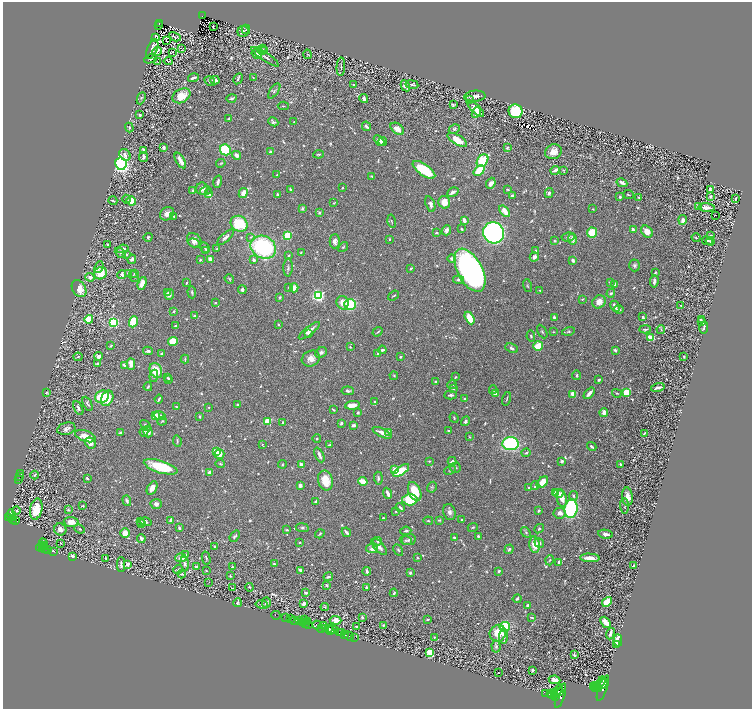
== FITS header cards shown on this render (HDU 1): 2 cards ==
NAXIS1  =                 1499
NAXIS2  =                 1413

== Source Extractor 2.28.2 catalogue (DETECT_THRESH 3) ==
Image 1499 x 1413 px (HDU 1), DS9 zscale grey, zoomed out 1/2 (1 PNG px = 2 x 2 image px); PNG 754 x 711 px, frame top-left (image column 2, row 1413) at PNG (3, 2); each listed source drawn as its Kron ellipse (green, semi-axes under 4 px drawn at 4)
Background 0.266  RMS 0.0084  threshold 0.0251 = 3 sigma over >= 5 px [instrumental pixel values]
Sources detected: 980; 70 cannot appear on this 1/2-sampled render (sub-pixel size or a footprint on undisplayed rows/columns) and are neither listed nor drawn; of the other 910, the 500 brightest by FLUX_AUTO listed and drawn (410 fainter detections omitted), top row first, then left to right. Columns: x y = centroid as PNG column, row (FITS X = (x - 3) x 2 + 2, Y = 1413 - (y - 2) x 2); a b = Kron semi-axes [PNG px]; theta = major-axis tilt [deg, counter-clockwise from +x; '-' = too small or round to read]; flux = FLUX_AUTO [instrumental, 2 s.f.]
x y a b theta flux
202 16 2 1 - 15
159 23 3 2 - 28
158 26 2 1 - 1.7
213 26 3 2 - 3.6
246 29 4 3 - 1.6
243 31 6 5 - 4
155 37 4 2 - 12
175 37 6 3 -28 1.7
166 40 3 1 - 3.2
152 49 10 5 68 12
182 49 2 1 - 5.9
262 50 5 4 - 2.6
157 51 5 3 - 3.6
265 51 4 2 - 1.8
173 52 2 2 - 1.9
257 54 5 4 - 12
308 54 5 2 - 2.2
265 57 16 3 -34 4.1
150 59 7 4 23 3.5
168 61 4 3 - 2.1
158 62 2 1 - 1.8
341 67 9 2 87 2.5
193 78 5 2 - 6.4
253 78 4 2 - 1.6
238 79 6 3 61 2.6
215 80 5 2 - 14
210 81 6 3 -33 3
353 85 2 2 - 1.7
412 85 6 2 -9 3.1
405 86 6 3 -62 11
274 91 8 4 55 3.4
181 96 9 6 28 33
475 96 10 5 5 8.1
141 98 6 3 66 2.4
231 98 5 2 - 4
364 98 4 3 - 4.8
469 100 3 3 - 5.1
453 105 3 3 - 2.4
283 106 5 2 - 1.6
476 109 11 3 -43 15
515 111 7 7 - 110
476 113 5 4 - 16
140 115 3 2 - 5.9
229 119 3 2 - 3.6
273 122 5 3 - 3.5
294 122 2 2 - 1.8
366 126 5 3 - 4.8
129 127 5 3 - 2.6
397 129 8 5 -37 16
454 129 6 4 28 3.4
457 140 11 4 -31 33
379 141 6 4 -44 11
383 142 4 2 - 3.1
164 147 3 2 - 9.6
507 148 4 3 - 1.9
143 150 3 2 - 7.5
226 150 5 5 - 81
270 152 2 2 - 11
553 152 8 7 - 16
318 154 5 2 - 2
125 155 6 5 - 8.6
237 155 4 3 - 8.6
144 157 5 3 - 6.8
180 161 8 3 -60 14
483 161 7 5 53 59
221 163 5 4 - 1.7
121 164 6 5 - 410
424 170 13 5 -35 57
479 170 6 4 41 36
555 170 5 2 - 6.5
563 170 3 2 - 1.6
277 175 2 2 - 2
372 176 4 3 - 1.6
218 182 6 2 76 5.6
491 183 6 4 69 13
622 183 5 3 - 8.2
342 188 2 2 - 2
202 189 6 6 - 9
291 189 4 3 - 2.1
508 189 3 2 - 3.2
710 189 4 3 - 4
193 190 2 2 - 3.3
206 191 6 4 15 4.2
453 192 6 3 30 8
243 193 5 3 - 15
549 193 5 4 - 3.5
209 194 3 3 - 9.5
277 194 3 3 - 3.3
628 195 5 3 - 1.9
512 196 3 3 - 3.3
711 196 3 3 - 3
620 197 4 3 - 2.5
639 197 3 2 - 2.7
736 198 3 2 - 2.5
126 199 4 3 - 3.2
113 201 4 1 - 2
131 201 5 4 - 51
444 202 6 6 - 18
334 203 3 2 - 2
430 204 8 4 -71 7
698 207 3 2 - 24
706 208 8 4 -5 13
302 209 4 3 - 2.9
593 209 2 2 - 2
505 211 7 4 -48 19
319 213 2 2 - 9.4
167 214 7 6 - 11
715 215 2 2 - 31
173 216 3 2 - 2.3
464 220 4 2 - 8.3
683 220 5 3 - 9
391 221 7 3 -78 1.8
239 224 9 7 -34 81
461 229 3 2 - 2.4
446 230 5 3 - 6.3
633 230 3 2 - 6.2
592 232 5 5 - 35
647 232 7 5 -48 14
436 233 4 2 - 1.9
494 233 11 10 - 650
287 235 3 3 - 150
710 236 3 2 - 3.4
148 237 4 4 - 2.5
226 237 11 3 42 5.5
250 237 4 4 - 2.3
568 237 6 4 11 4.4
696 237 4 3 - 1.9
390 239 2 2 - 1.8
572 239 5 4 - 10
194 240 8 6 -49 11
335 241 7 5 89 7.5
555 241 3 3 - 1.8
707 241 5 3 - 3.7
710 241 4 3 - 2.2
194 243 6 4 -17 5.2
108 244 2 2 - 4.6
263 247 13 11 -30 210
343 247 6 3 51 1.8
205 248 6 3 -54 3.2
123 249 6 3 11 4.6
217 249 3 3 - 3.4
206 251 3 2 - 2
535 251 4 3 - 2.3
301 252 3 2 - 2
120 253 6 3 -42 2.4
126 254 3 3 - 3
288 256 3 3 - 3.4
534 257 5 4 - 7.1
132 259 5 3 - 5
210 259 3 3 - 13
452 259 4 3 - 6.6
200 260 4 3 - 2.1
254 260 4 3 - 5.1
573 260 3 2 - 7
635 265 6 5 - 3.8
99 267 6 4 67 4.4
288 268 9 4 88 4.5
411 268 4 3 - 2.7
470 270 23 12 -61 760
101 273 6 6 - 31
128 273 4 3 - 3.8
135 273 4 3 - 1.7
655 273 4 2 - 2.8
122 275 4 3 - 6.5
90 277 5 3 - 7.6
134 277 6 3 -57 2.8
229 279 5 3 - 1.9
458 280 5 3 - 3.8
654 281 6 3 81 5.1
610 282 2 2 - 2.8
142 283 7 3 72 19
187 283 3 2 - 2.1
614 285 4 3 - 5.5
527 286 6 3 -74 1.9
289 287 4 3 - 1.8
294 288 4 3 - 15
79 289 9 6 -59 25
242 290 4 3 - 4.2
540 290 3 2 - 2.2
192 292 6 3 -86 2.5
168 293 4 3 - 2.5
611 293 4 3 - 3.4
169 294 5 4 - 6.9
318 295 3 3 - 480
394 296 6 2 36 1.9
280 297 3 3 - 2.5
582 299 3 2 - 1.6
599 302 7 6 - 15
215 303 3 2 - 2
343 303 7 6 - 15
350 305 6 5 - 82
615 306 6 2 -63 8.1
681 306 3 3 - 1.7
619 309 5 3 - 2.2
173 311 3 2 - 2.8
195 316 4 3 - 4.4
554 317 3 2 - 4.2
643 317 3 2 - 4.6
470 318 7 4 -62 36
89 319 4 4 - 60
701 320 3 2 - 2.4
113 322 4 3 - 200
133 322 6 4 70 59
702 322 2 2 - 2
278 324 2 2 - 2
175 326 4 3 - 2.5
704 327 6 2 77 4.5
645 329 5 2 - 3.2
661 329 4 3 - 1.8
309 331 13 3 38 10
568 331 6 3 14 2.6
378 332 5 2 - 2
542 332 7 3 -61 2.3
553 332 2 2 - 1.8
309 334 3 3 - 4.3
531 336 5 3 - 3
651 338 4 3 - 58
173 341 5 4 - 41
111 346 3 2 - 2.2
538 346 5 4 - 46
350 347 2 2 - 2.2
512 348 7 3 -25 5.2
382 350 4 3 - 4.2
615 350 4 3 - 3
148 351 5 3 - 3.6
321 352 6 4 26 5
162 354 4 2 - 2.2
377 354 3 2 - 4.7
99 356 4 3 - 8.6
684 356 2 2 - 1.7
78 357 4 3 - 2.2
400 357 3 3 - 2.1
185 359 4 2 - 2.7
311 359 9 7 28 12
97 364 4 3 - 2.1
131 364 5 3 - 20
124 365 3 3 - 8.4
156 370 8 6 -62 36
577 375 5 3 - 2
154 376 6 3 81 3.6
394 376 4 3 - 1.7
455 377 3 2 - 2.2
167 378 2 2 - 2
168 379 4 2 - 3.2
599 380 2 2 - 4.1
436 381 2 2 - 3
452 385 5 2 - 2
148 387 4 2 - 3.4
658 388 7 3 14 9.1
453 389 3 2 - 3.9
493 390 4 3 - 1.8
348 391 6 3 -6 4.4
46 393 3 2 - 4.8
589 393 7 3 48 12
617 393 5 3 - 1.6
626 393 4 3 - 60
496 394 4 3 - 11
573 394 4 3 - 15
451 395 6 3 3 3.9
102 397 7 6 - 72
107 398 8 5 65 42
159 399 4 2 - 3.1
465 399 3 2 - 2.7
507 399 7 2 73 1.9
375 401 2 2 - 2.5
88 404 7 3 -63 3.7
238 404 3 2 - 2.5
352 405 7 3 6 18
176 407 3 2 - 2.5
209 407 2 2 - 1.8
78 408 7 3 -62 5.1
333 409 4 2 - 2.1
604 412 4 3 - 12
358 413 2 2 - 4.4
155 416 4 3 - 18
160 416 6 3 -14 6.7
199 416 2 2 - 2.2
454 418 5 2 - 1.9
162 421 5 3 - 1.8
268 421 3 3 - 94
466 421 5 3 - 3.6
282 423 4 2 - 1.7
341 423 3 2 - 4
146 425 6 4 -46 3.9
353 425 3 2 - 5.4
66 429 9 6 16 7.3
448 431 2 2 - 1.9
144 432 4 3 - 2.6
148 432 6 4 -73 16
388 432 3 3 - 7.1
120 433 4 2 - 3
382 433 10 3 -25 14
644 433 3 2 - 1.9
85 436 11 5 -19 23
469 437 3 3 - 1.9
317 439 4 3 - 1.8
177 441 6 2 -83 2.2
90 443 6 5 - 14
262 444 4 3 - 1.7
511 444 8 6 -3 170
330 445 3 2 - 4.3
592 447 5 2 - 2.9
216 451 3 3 - 25
526 453 4 3 - 2.4
220 454 5 4 - 11
319 455 8 3 -66 7.3
429 461 3 3 - 1.8
452 461 4 2 - 6.9
562 461 2 2 - 14
220 464 5 3 - 2.1
282 464 4 3 - 1.9
620 464 3 2 - 3.3
301 465 4 2 - 9.1
161 467 17 6 -17 68
455 468 5 5 - 3.1
395 470 3 2 - 62
450 470 6 4 24 3.1
401 471 9 4 36 82
210 472 2 2 - 25
21 474 3 2 - 9.6
35 475 4 3 - 1.9
20 476 2 2 - 21
87 478 3 2 - 2.5
378 478 6 3 -87 3.6
19 480 2 2 - 160
325 480 10 7 -76 38
363 481 5 3 - 21
542 482 7 4 46 18
300 485 3 3 - 6.4
535 486 4 3 - 2.6
432 487 5 4 - 2.5
152 488 7 4 59 11
529 488 3 2 - 3.5
415 491 10 6 -67 40
555 492 3 2 - 4.5
388 493 5 2 - 8.3
558 493 5 4 - 12
573 496 5 3 - 3.1
627 497 9 5 -85 14
562 498 9 5 -79 17
410 500 7 5 0 71
127 501 5 3 - 3.2
315 501 2 2 - 2.4
156 504 5 5 - 5.9
82 506 4 3 - 2.3
625 506 8 4 -84 2.9
400 508 5 2 - 3.7
36 509 10 6 79 36
571 509 9 6 81 200
16 510 4 2 - 1.8
68 510 4 3 - 2
396 511 3 3 - 1.8
539 511 4 3 - 2.4
449 512 8 6 -75 7.5
560 513 6 5 - 8.4
11 515 6 3 -82 400
9 518 3 2 - 260
383 518 2 2 - 2.2
13 519 4 2 - 120
15 520 3 2 - 88
170 520 4 2 - 8
439 520 4 3 - 1.8
462 520 4 3 - 2.7
428 521 4 3 - 1.7
71 522 7 5 -4 16
140 522 3 2 - 3.3
146 522 6 4 -15 3.2
141 524 3 3 - 5.5
473 527 5 3 - 1.9
179 528 3 2 - 3.5
302 528 6 4 -9 3.2
60 529 6 6 - 7.7
80 529 5 3 - 1.6
539 529 5 3 - 2.1
287 530 4 2 - 2.8
406 531 6 3 7 3.3
346 532 5 2 - 4.5
526 532 6 3 -50 2.7
125 533 5 4 - 16
320 534 5 3 - 2.7
606 534 7 4 -8 6.3
235 536 6 3 51 3.4
478 536 3 2 - 3.2
454 537 2 2 - 3.4
141 538 4 3 - 7.9
409 540 7 5 10 4.6
378 541 4 4 - 2.7
406 541 6 4 -22 2.9
300 542 2 2 - 2.7
43 543 4 3 - 150
61 543 2 1 - 8.2
539 543 5 4 - 6.9
43 545 2 2 - 97
535 545 8 5 -84 27
41 547 5 3 - 290
44 547 3 1 - 35
215 547 2 2 - 2.6
379 547 10 5 -49 8.4
45 549 2 2 - 65
372 549 6 4 -11 9
509 549 5 3 - 2.9
47 550 3 2 - 80
398 550 6 4 -61 2.7
53 551 2 2 - 2.8
186 555 4 4 - 2.7
73 556 3 2 - 7.8
106 558 3 3 - 2.4
181 558 5 4 - 11
206 558 6 2 -77 1.9
417 558 3 3 - 2.1
590 558 10 4 -3 17
550 560 5 3 - 1.8
558 562 3 2 - 5.2
121 564 7 3 -89 3.7
127 564 4 3 - 25
185 564 7 4 -81 5.5
274 564 3 2 - 2.2
634 565 3 2 - 1.9
197 566 3 2 - 4.6
232 567 3 3 - 2.1
178 570 5 3 - 2
300 570 4 3 - 6.4
206 571 2 2 - 1.6
367 571 4 3 - 5.6
499 571 3 2 - 3.2
410 573 4 3 - 3.2
182 574 4 3 - 2.5
230 576 4 3 - 2.8
328 577 5 2 - 3
209 582 2 1 - 3
326 585 3 3 - 2.8
249 587 4 3 - 2.4
367 587 3 2 - 4.8
232 588 2 2 - 1.7
306 593 4 3 - 4
394 593 4 3 - 3
517 599 4 3 - 2.5
607 602 6 4 47 30
237 603 4 3 - 2.5
266 603 5 4 - 5.4
304 603 4 2 - 4.6
262 604 6 2 -10 2.3
528 605 3 2 - 7.6
325 607 4 3 - 2.7
276 615 4 1 - 11
362 617 4 3 - 2.9
286 618 2 1 - 22
532 618 4 2 - 1.7
290 619 2 2 - 54
294 620 3 2 - 340
304 620 2 1 - 4.1
336 620 6 4 -5 9.6
427 620 2 2 - 8.9
299 621 4 2 - 42
303 622 3 1 - 21
307 622 3 1 - 100
606 622 6 3 -49 17
305 624 2 1 - 12
309 624 2 1 - 160
317 625 4 2 - 260
323 625 3 2 - 200
383 625 3 3 - 2.7
356 627 3 3 - 4
505 627 5 4 - 79
322 628 3 2 - 89
325 628 3 1 - 170
329 628 3 2 - 390
330 630 2 1 - 56
332 630 6 3 -3 170
339 633 2 2 - 270
342 633 2 1 - 110
498 633 9 8 - 33
610 633 6 3 69 4.9
345 634 3 2 - 260
349 636 5 2 - 41
504 636 7 4 87 7.2
434 637 3 2 - 2.4
354 638 2 1 - 3.9
618 640 6 3 87 40
617 644 3 1 - 130
496 646 6 4 -84 4
430 652 3 3 - 86
574 655 3 2 - 3.9
532 670 4 3 - 2.4
498 673 2 2 - 2.3
554 680 6 4 -9 12
603 683 6 2 48 1100
600 684 8 3 54 1500
595 685 3 2 - 1200
593 687 3 2 - 1000
596 687 3 2 - 840
598 688 3 2 - 760
603 688 13 3 69 2000
560 691 3 2 - 480
557 692 8 3 52 1400
545 693 2 1 - 68
550 694 4 2 - 1300
553 695 5 3 - 2000
555 696 3 2 - 660
560 696 12 3 72 2000
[410 fainter detections neither listed nor drawn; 70 sub-pixel or undisplayed-footprint detections neither listed nor drawn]